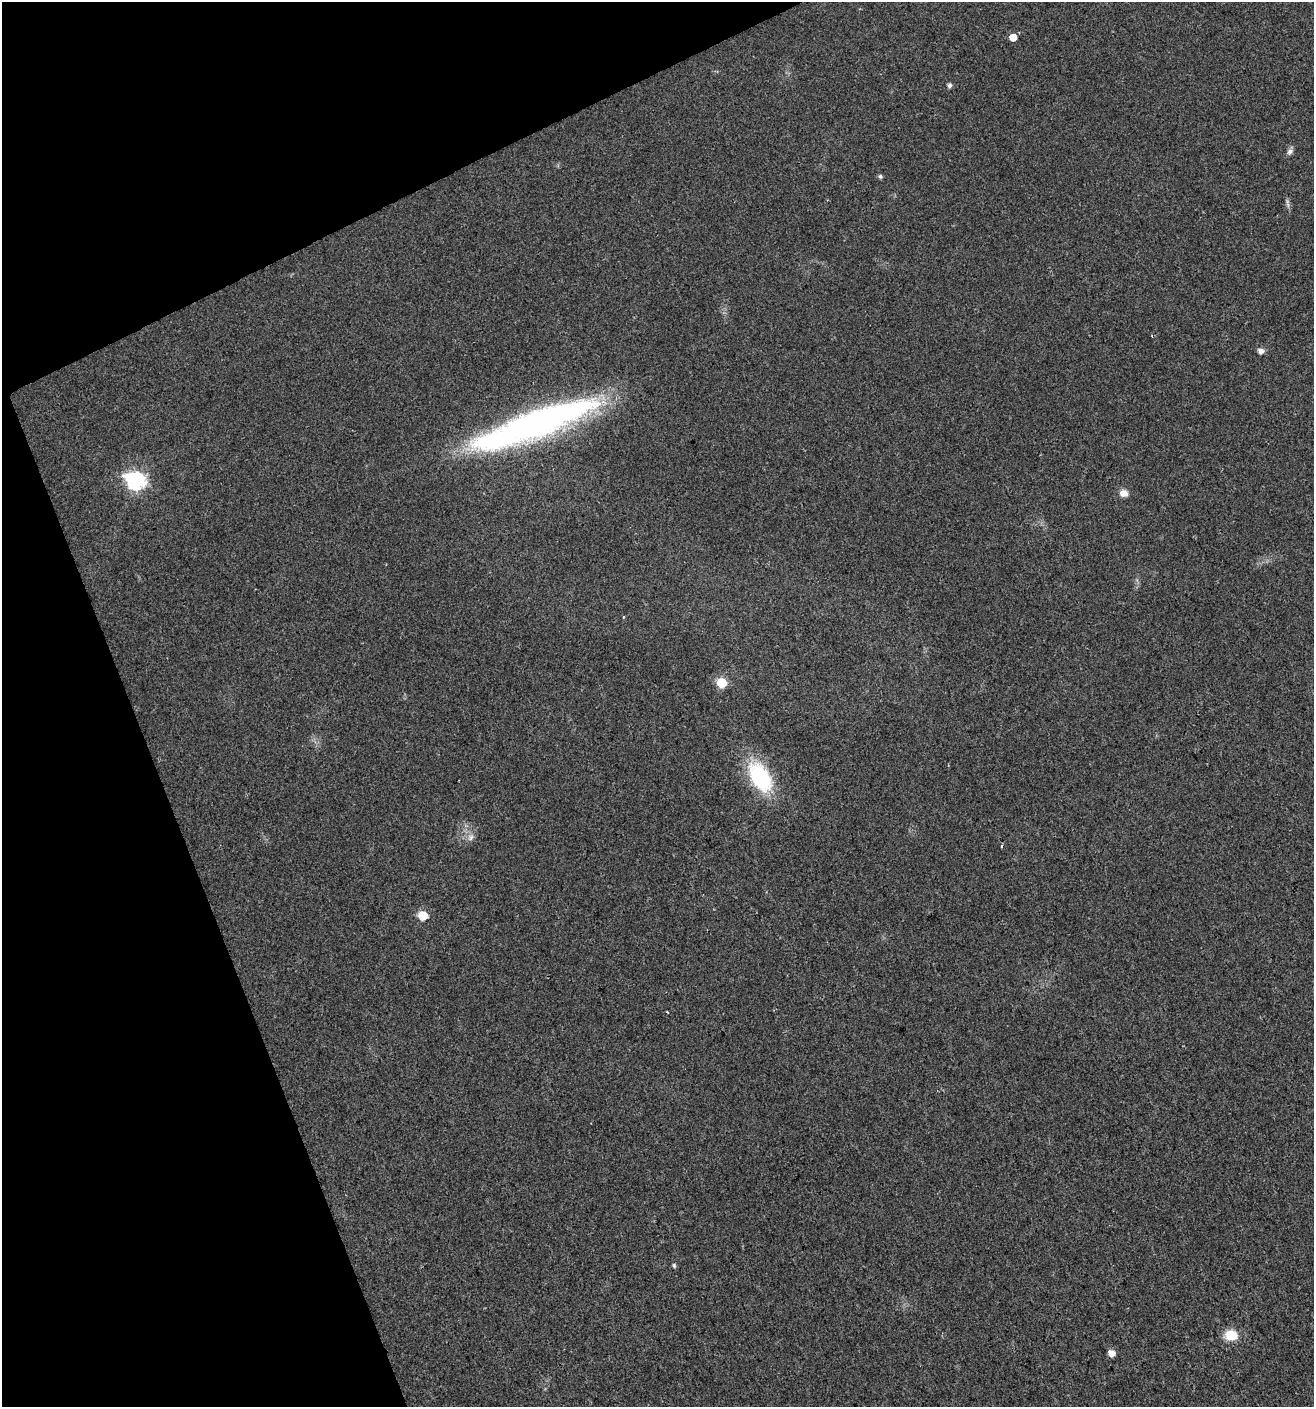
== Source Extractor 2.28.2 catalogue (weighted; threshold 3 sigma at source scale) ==
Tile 5 of 4 x 4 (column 1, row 2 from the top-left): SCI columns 142-1453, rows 2809-4213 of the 5474 x 5618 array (HDU 1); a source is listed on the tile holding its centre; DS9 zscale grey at full resolution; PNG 1316 x 1409 px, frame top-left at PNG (2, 2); no overlay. Shown black and unused: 20% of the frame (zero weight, under 2 of 3 exposures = <1% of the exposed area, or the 3 px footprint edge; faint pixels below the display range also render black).
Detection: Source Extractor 2.28.2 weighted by HDU 2 'WHT'; one run over the whole footprint, this tile lists its part. Background 0.0185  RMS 0.0053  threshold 0.0238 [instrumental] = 3 sigma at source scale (4.5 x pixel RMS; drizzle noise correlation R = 1.50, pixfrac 1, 0.0396/0.0396 arcsec/px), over >= 5 px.
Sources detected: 21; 2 inside a brighter object's white glare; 1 cosmic-ray / hot-pixel residue — not listed; the other 18 listed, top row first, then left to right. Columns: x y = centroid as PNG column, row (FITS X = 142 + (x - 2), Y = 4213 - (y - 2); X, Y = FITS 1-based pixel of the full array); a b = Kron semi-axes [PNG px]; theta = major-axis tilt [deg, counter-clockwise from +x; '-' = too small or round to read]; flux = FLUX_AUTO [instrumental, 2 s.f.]
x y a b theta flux
1013 37 5 5 - 6.6
949 85 5 5 - 1.7
1290 152 9 6 26 1.8
880 176 5 5 - 1.2
1287 203 14 4 -84 1.5
1152 336 4 2 - 0.39
1261 351 5 5 - 3.3
542 421 121 28 19 200
136 481 9 7 -23 180
1124 493 10 8 -15 3.8
722 683 6 6 - 30
760 777 31 18 -59 49
470 837 10 8 47 2.7
1002 846 3 3 - 1.1
423 915 6 6 - 20
674 1265 5 5 - 1
1231 1335 14 10 -6 11
1111 1353 5 5 - 5.4